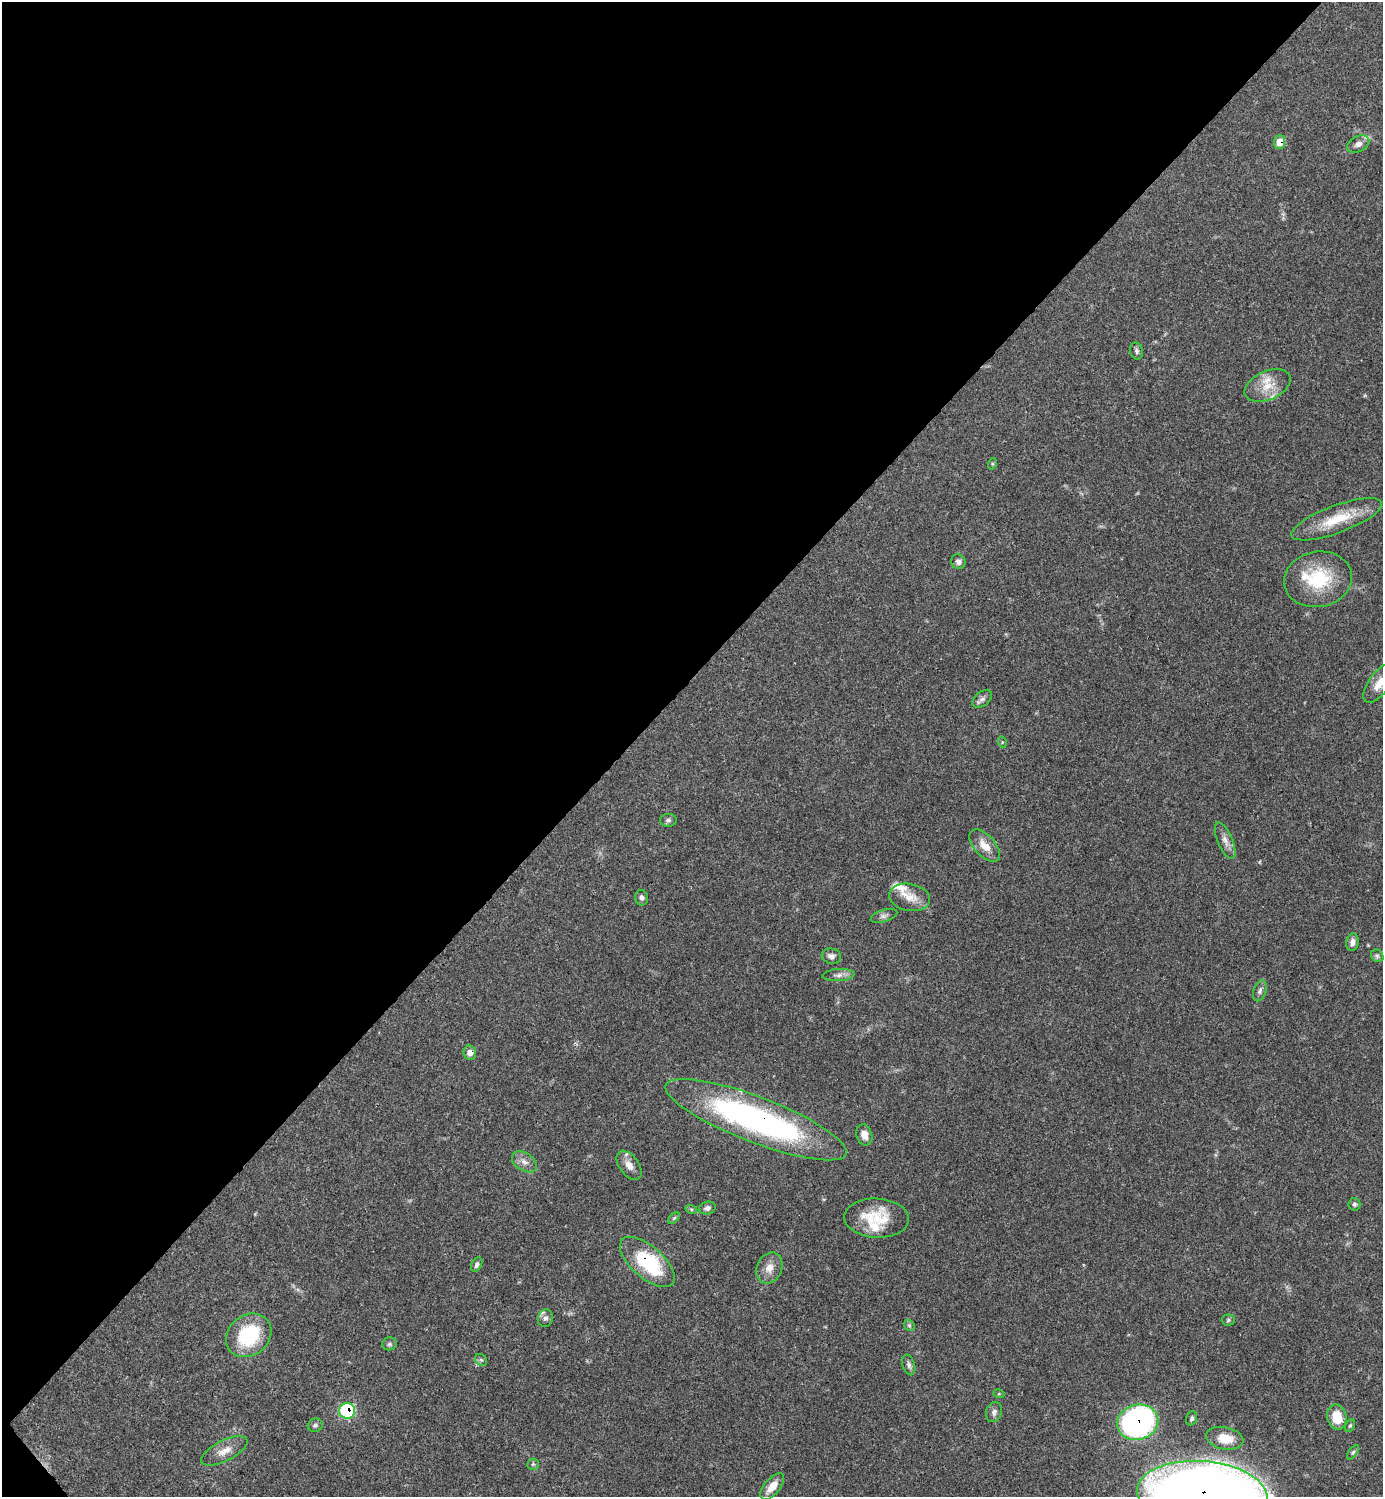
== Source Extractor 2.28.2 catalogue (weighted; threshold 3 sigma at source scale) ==
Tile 5 of 4 x 4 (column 1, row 2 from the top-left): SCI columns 301-1681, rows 2991-4485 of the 5982 x 5983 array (HDU 1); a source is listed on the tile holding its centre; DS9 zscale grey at full resolution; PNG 1385 x 1499 px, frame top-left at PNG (2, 2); each listed source drawn as its Kron ellipse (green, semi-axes under 4 px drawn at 4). Shown black and unused: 46% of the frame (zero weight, under 3 of 4 exposures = <1% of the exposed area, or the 3 px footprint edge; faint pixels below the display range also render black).
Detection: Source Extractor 2.28.2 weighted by HDU 2 'WHT'; one run over the whole footprint, this tile lists its part. Background 0.0384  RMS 0.0027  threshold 0.0119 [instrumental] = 3 sigma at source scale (4.5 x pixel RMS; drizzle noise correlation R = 1.50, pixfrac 1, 0.05/0.05 arcsec/px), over >= 5 px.
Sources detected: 62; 6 inside a brighter listed object's ellipse — not listed separately; the other 56 listed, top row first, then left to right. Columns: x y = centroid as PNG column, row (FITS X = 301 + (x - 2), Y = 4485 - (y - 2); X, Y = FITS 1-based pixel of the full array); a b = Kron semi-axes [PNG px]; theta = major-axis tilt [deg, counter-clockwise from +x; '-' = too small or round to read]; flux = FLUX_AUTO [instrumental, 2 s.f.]
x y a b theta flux
1280 142 7 5 85 3.9
1358 144 12 7 28 1.3
1136 351 8 6 -77 0.79
1268 386 24 14 24 5.3
992 464 6 4 72 0.3
1337 519 48 13 20 10
958 562 7 7 - 0.96
1318 579 34 27 11 15
1379 683 22 10 54 3.4
982 699 11 7 38 1
1002 742 5 3 - 0.29
668 820 8 6 4 0.68
1225 840 19 7 -67 1.9
985 846 20 10 -48 3.6
909 897 20 13 -11 4
642 898 8 6 -80 0.81
884 916 14 6 18 1
1352 942 9 6 80 1.4
831 956 10 7 -16 1.2
1377 956 7 5 -46 0.58
838 975 16 6 4 1.4
1260 991 11 6 73 0.89
470 1053 7 6 - 1.9
756 1120 96 22 -21 79
864 1135 11 8 -74 2.1
524 1162 13 9 -34 1.8
629 1165 16 9 -54 2.3
1354 1204 6 6 - 0.61
707 1208 8 6 15 0.95
691 1209 6 3 -18 0.34
674 1218 7 4 44 0.4
877 1218 32 19 -3 10
647 1262 34 16 -41 19
477 1265 7 5 63 0.69
769 1268 16 12 65 2.8
545 1318 9 7 69 0.89
1228 1320 6 5 - 0.48
909 1325 6 4 -46 0.47
249 1335 24 20 39 17
390 1344 7 6 - 0.59
481 1360 6 5 - 0.46
909 1365 10 6 -72 0.9
999 1394 5 3 - 0.25
347 1411 8 8 - 22
994 1412 10 7 70 1.1
1337 1417 13 9 -76 5.6
1192 1418 7 5 70 0.61
1138 1422 21 17 16 75
315 1425 7 6 - 0.67
1350 1425 7 4 62 0.4
1225 1438 19 11 -11 5.3
224 1451 25 10 27 3.3
1353 1452 8 4 54 0.45
533 1464 6 5 - 0.47
772 1486 16 7 50 3.3
1202 1494 65 33 -4 590
Overlapping masked pixels (flux is a lower limit): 6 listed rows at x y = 1280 142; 756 1120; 647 1262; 347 1411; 1138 1422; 1202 1494
Isophote crosses this tile's border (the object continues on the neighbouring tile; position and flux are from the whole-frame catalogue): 2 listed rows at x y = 1379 683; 1202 1494